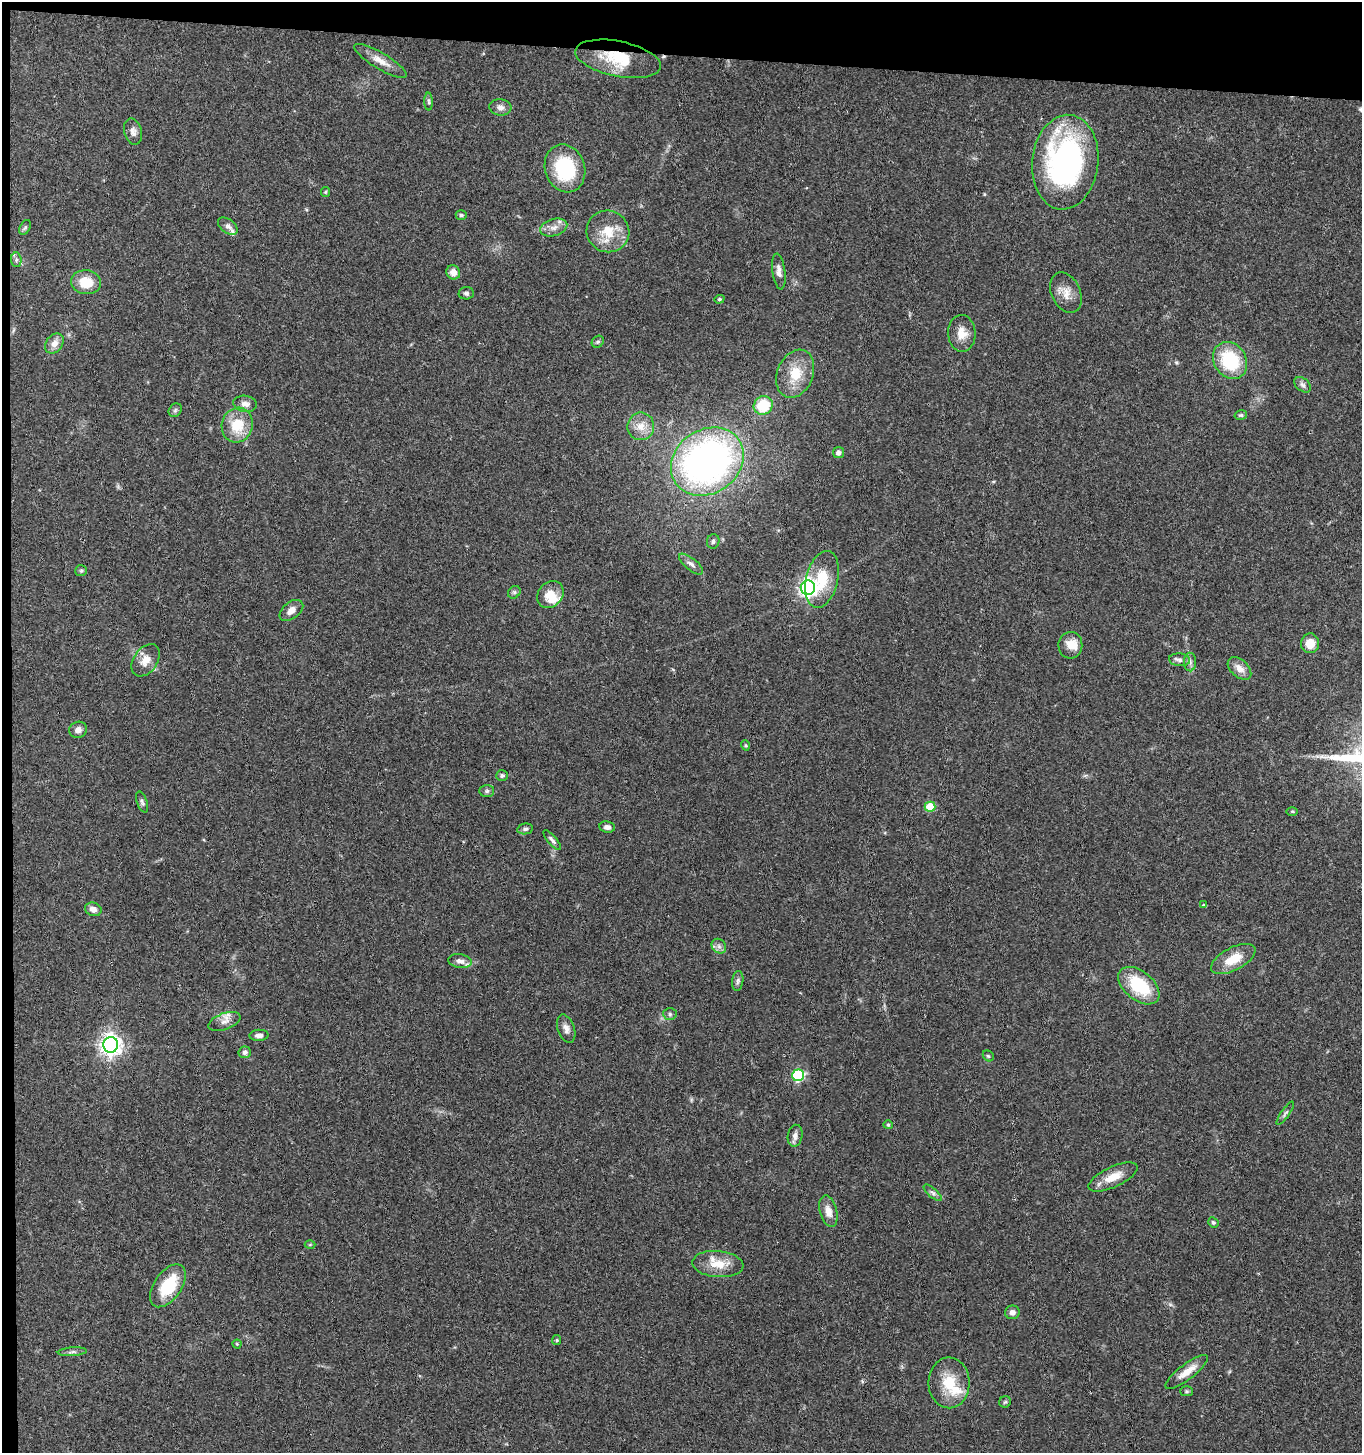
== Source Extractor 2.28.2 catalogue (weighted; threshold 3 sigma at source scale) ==
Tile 1 of 3 x 3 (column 1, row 1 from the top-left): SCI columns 205-1564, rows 2909-4359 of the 4442 x 4368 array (HDU 1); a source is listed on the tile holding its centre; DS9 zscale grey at full resolution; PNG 1364 x 1455 px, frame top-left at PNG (2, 2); each listed source drawn as its Kron ellipse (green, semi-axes under 4 px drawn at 4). Shown black and unused: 4% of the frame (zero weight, under 3 of 4 exposures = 6% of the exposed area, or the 3 px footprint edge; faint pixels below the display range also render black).
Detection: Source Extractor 2.28.2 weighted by HDU 2 'WHT'; one run over the whole footprint, this tile lists its part. Background 0.0676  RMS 0.0054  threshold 0.0241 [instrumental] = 3 sigma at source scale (4.5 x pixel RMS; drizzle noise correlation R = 1.50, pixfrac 1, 0.05/0.05 arcsec/px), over >= 5 px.
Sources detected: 99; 1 cosmic-ray / hot-pixel residue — neither listed nor drawn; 7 inside a brighter listed object's ellipse — not listed separately; the other 91 listed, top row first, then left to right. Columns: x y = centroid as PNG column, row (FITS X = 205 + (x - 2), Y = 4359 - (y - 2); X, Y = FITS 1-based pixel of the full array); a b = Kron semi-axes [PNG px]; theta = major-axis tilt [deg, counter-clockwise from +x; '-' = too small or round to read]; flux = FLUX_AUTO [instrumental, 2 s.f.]
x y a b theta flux
618 59 43 17 -11 21
380 61 30 8 -31 6.4
429 101 9 4 -89 1
500 107 11 8 -6 2.8
133 132 13 9 -76 2.7
1065 162 47 33 84 130
565 168 24 20 -71 35
325 192 5 4 - 0.58
461 215 5 4 - 0.99
228 226 11 6 -36 2.2
25 227 8 5 63 1
554 228 14 8 17 3.9
608 231 21 21 - 14
16 260 7 5 -85 1.3
779 271 18 6 -83 3.1
453 272 7 6 - 4.4
86 282 15 12 -6 12
466 293 8 6 2 1.2
1066 293 21 14 -65 6.8
719 299 5 4 - 0.76
962 333 18 14 -88 6.8
598 342 6 5 - 1
54 344 11 8 54 4
1230 360 19 16 -57 30
795 374 25 18 68 14
1303 385 9 6 -39 1.8
245 404 12 8 -8 3
763 405 10 9 - 19
175 410 7 6 - 1.1
1241 415 6 5 - 1
237 425 17 15 74 15
641 426 14 13 - 6.7
838 453 5 5 - 2.2
707 462 38 32 35 210
713 541 7 6 - 1.3
691 564 15 6 -39 2.6
81 571 6 5 - 0.9
822 579 29 16 77 17
808 588 7 7 - 220
514 592 7 5 45 1
550 594 15 12 48 8.4
291 610 13 8 38 3.6
1310 643 10 9 - 7.3
1070 645 13 12 - 6.6
146 660 18 12 55 6.4
1180 660 10 6 -5 1.9
1190 662 9 6 -89 1.8
1239 668 14 8 -42 4.6
78 730 9 8 - 2.3
745 745 5 3 - 0.53
502 776 6 5 - 1.2
487 791 7 6 - 1.2
142 802 11 5 -71 1.4
930 807 5 5 - 14
1292 811 5 3 - 0.62
607 827 8 5 -8 2
525 829 8 5 10 1.4
552 840 13 4 -50 1.6
1203 905 4 3 - 0.88
93 909 8 6 -20 3.1
719 946 8 6 -46 2
1233 959 24 11 28 11
460 961 12 7 -9 2.6
738 981 10 5 84 1.5
1139 986 24 14 -39 25
670 1014 7 6 - 1.2
224 1021 17 8 20 3.9
566 1029 14 8 -71 3.1
259 1035 9 5 2 2.2
111 1045 8 7 - 340
245 1052 6 6 - 1.7
988 1056 6 5 - 0.84
798 1075 6 6 - 54
1285 1113 14 4 54 1.3
888 1125 4 4 - 0.61
795 1136 11 7 80 2.4
1113 1177 26 10 25 8.6
933 1193 11 4 -40 1.6
828 1211 16 8 -76 5
1213 1222 5 5 - 0.99
310 1245 5 3 - 0.49
718 1264 25 13 -5 10
168 1286 24 13 55 21
1012 1312 7 7 - 2.3
557 1340 5 4 - 0.64
237 1344 4 4 - 0.72
72 1352 14 4 4 1.6
1187 1372 26 7 37 6.7
949 1383 25 20 -89 16
1186 1391 6 5 - 0.83
1005 1402 6 5 - 0.94